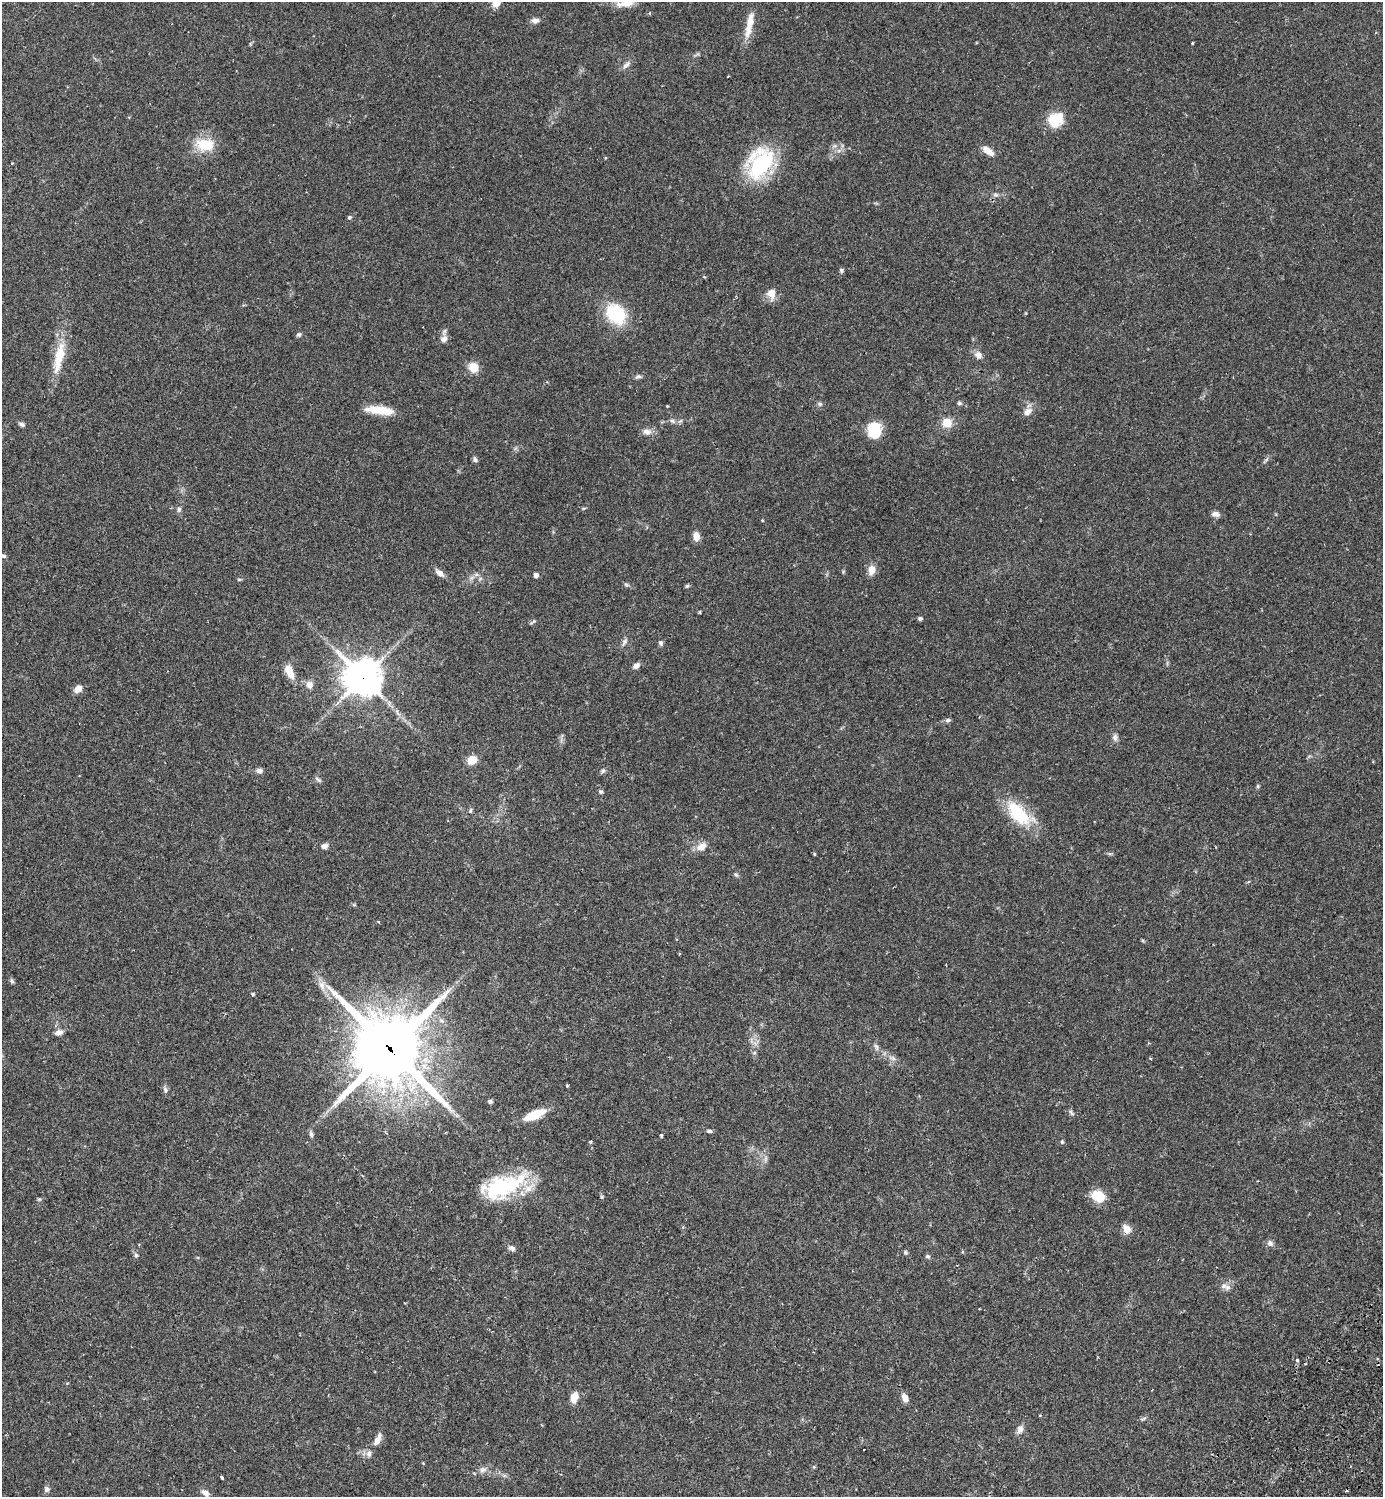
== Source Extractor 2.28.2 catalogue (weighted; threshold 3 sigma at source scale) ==
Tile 6 of 4 x 4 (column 2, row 2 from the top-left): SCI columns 1726-3106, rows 3035-4529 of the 6072 x 6072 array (HDU 1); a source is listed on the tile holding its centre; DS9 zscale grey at full resolution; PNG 1385 x 1499 px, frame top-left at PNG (2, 2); no overlay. Shown black and unused: <1% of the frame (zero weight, under 2 of 3 exposures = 3% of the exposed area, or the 3 px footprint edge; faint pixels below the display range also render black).
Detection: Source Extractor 2.28.2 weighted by HDU 2 'WHT'; one run over the whole footprint, this tile lists its part. Background 0.0707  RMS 0.0052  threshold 0.0235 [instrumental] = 3 sigma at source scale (4.5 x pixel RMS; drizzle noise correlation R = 1.50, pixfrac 1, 0.05/0.05 arcsec/px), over >= 5 px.
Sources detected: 123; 1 cosmic-ray / hot-pixel residue — not listed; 3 inside a brighter listed object's ellipse — not listed separately; the other 119 listed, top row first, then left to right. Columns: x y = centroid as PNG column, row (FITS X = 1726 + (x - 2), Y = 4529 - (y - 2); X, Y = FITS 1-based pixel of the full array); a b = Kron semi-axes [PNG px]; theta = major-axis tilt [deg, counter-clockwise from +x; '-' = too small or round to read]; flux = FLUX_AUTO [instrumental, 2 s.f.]
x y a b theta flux
625 4 27 8 6 5.7
649 14 4 3 - 0.74
535 20 9 7 9 2.3
749 24 33 8 78 8.5
1192 43 3 3 - 0.7
626 65 11 6 44 2.1
1055 120 18 15 32 13
205 145 27 17 -3 13
834 146 7 4 18 0.99
988 151 15 7 -38 4.5
605 158 4 3 - 0.45
12 163 3 3 - 0.33
760 163 29 21 58 53
995 194 8 5 -17 1.1
349 217 5 5 - 0.83
841 270 5 5 - 0.96
771 294 14 11 -85 4.8
616 314 27 21 -49 23
444 331 9 5 63 1.3
299 334 7 6 - 1
444 339 8 7 - 2.4
978 355 10 9 - 2.6
59 357 42 11 77 15
473 367 12 10 -56 6.4
638 376 8 5 9 1.2
959 403 6 5 - 0.85
820 404 6 5 - 0.94
667 406 3 3 - 0.49
380 410 32 9 -6 11
1027 412 12 7 32 3.4
672 421 8 5 -27 1.4
947 422 6 6 - 12
22 424 7 5 -26 1.3
874 430 16 13 -79 16
647 432 12 8 -9 2.9
475 460 7 5 -66 1.2
584 508 5 3 - 0.53
179 509 7 6 - 1.3
1215 514 10 6 -6 2.2
696 537 9 7 -78 4.2
3 555 8 5 -31 1.1
871 570 11 8 80 4.6
439 573 14 7 -37 2.5
476 575 7 4 18 1.1
536 575 4 4 - 2.1
239 579 6 4 0 0.59
626 585 8 3 -19 0.82
687 586 5 5 - 0.72
700 612 4 3 - 0.58
920 619 5 5 - 1.1
533 622 10 3 36 0.84
624 642 11 6 63 1.7
661 643 7 5 -65 1.1
636 666 8 6 33 2.4
289 672 16 8 -67 6.9
363 678 12 12 - 1100
309 684 9 8 - 3
78 689 9 6 43 4.1
397 712 11 3 -61 1.5
948 720 8 5 10 1.1
1115 737 9 7 -84 1.8
472 760 8 7 - 7.6
259 771 9 7 0 1.7
603 771 7 5 50 1.1
318 779 11 5 -35 1.1
1258 786 6 4 90 0.7
601 792 6 5 - 0.85
470 810 7 5 69 0.89
1018 813 37 18 -47 24
324 846 7 5 13 2.4
701 846 14 9 30 4.4
814 854 4 3 - 0.56
1110 854 6 4 -18 0.75
736 875 8 5 -40 0.91
354 905 6 4 -18 0.58
378 921 4 3 - 0.77
12 981 7 5 -73 0.92
322 985 13 9 -79 3.6
253 994 4 4 - 0.61
59 1032 10 6 21 2.3
876 1047 10 5 -79 1.4
390 1049 26 24 -48 3600
754 1053 6 4 18 0.63
892 1058 11 5 -19 2
1150 1059 3 3 - 0.6
567 1085 3 3 - 1
165 1090 9 6 -73 1.5
490 1101 6 5 - 0.98
1071 1113 11 3 -45 0.85
534 1115 24 9 23 12
709 1131 7 4 -6 1.1
311 1134 9 5 -75 1.2
661 1135 3 3 - 1.1
590 1142 3 3 - 1.9
1062 1142 6 4 -77 0.82
500 1187 49 29 27 40
1098 1196 15 11 -28 10
602 1197 5 4 - 0.59
39 1199 6 4 0 0.62
1126 1229 12 9 -54 3.9
1270 1243 9 7 -43 1.8
512 1248 9 6 -23 1.8
905 1252 6 5 - 0.87
136 1255 6 5 - 1
928 1256 6 5 - 0.9
1227 1287 8 8 - 2
1297 1360 3 3 - 1.8
574 1397 11 7 74 5.8
905 1398 10 7 -65 3.5
1144 1419 8 3 19 0.86
1020 1429 11 8 76 2.7
377 1440 15 6 62 4.1
864 1449 2 2 - 0.38
369 1454 10 7 -90 1.9
423 1463 4 3 - 0.39
483 1470 10 7 35 2.3
222 1478 3 3 - 1.5
47 1489 8 7 - 1.4
205 1493 11 7 -36 2.6
Overlapping masked pixels (flux is a lower limit): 2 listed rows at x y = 363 678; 390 1049
Isophote crosses this tile's border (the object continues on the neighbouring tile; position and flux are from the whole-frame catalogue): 2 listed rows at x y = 625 4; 3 555